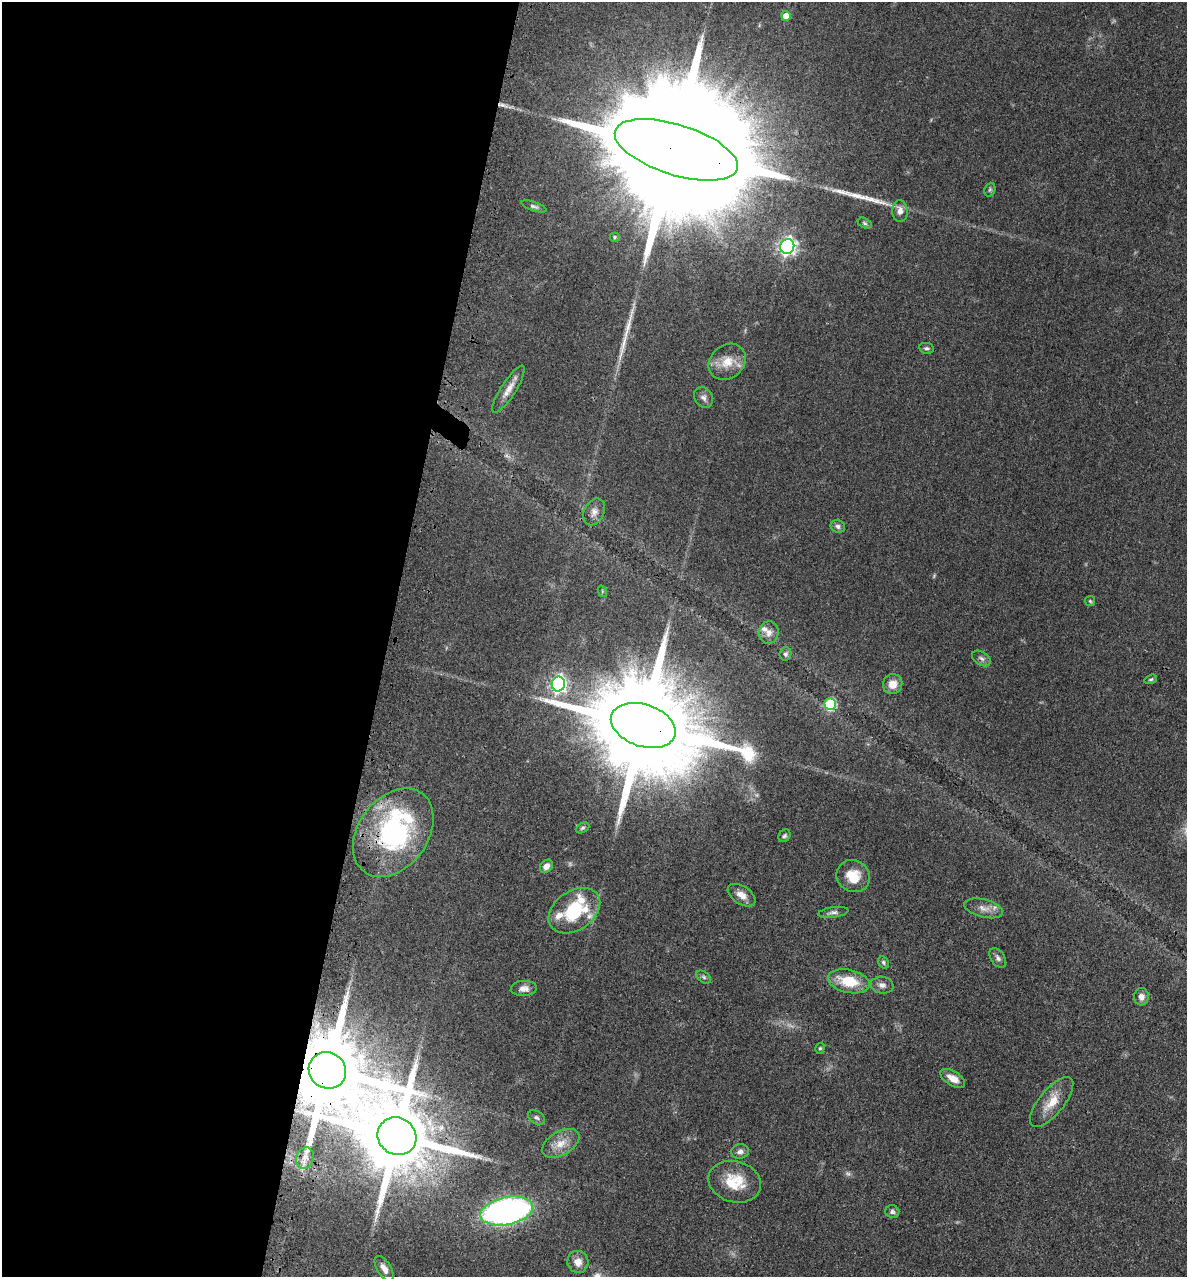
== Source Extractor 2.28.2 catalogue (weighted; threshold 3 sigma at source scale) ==
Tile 5 of 4 x 4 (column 1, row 2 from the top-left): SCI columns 319-1503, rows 2623-3897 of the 5260 x 5242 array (HDU 1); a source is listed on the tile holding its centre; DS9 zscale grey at full resolution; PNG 1189 x 1279 px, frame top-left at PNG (2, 2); each listed source drawn as its Kron ellipse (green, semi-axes under 4 px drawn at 4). Shown black and unused: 33% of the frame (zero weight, under 3 of 4 exposures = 7% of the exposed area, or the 3 px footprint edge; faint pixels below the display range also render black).
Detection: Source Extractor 2.28.2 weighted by HDU 2 'WHT'; one run over the whole footprint, this tile lists its part. Background 0.041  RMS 0.005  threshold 0.0223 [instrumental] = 3 sigma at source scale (4.5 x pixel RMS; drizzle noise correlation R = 1.50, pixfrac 1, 0.05/0.05 arcsec/px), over >= 5 px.
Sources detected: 65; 4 too faint to see at this stretch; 1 inside a brighter object's white glare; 2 long thin detections or spike segments (spike, bleed or trail) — neither listed nor drawn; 4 inside a brighter listed object's ellipse — not listed separately; the other 54 listed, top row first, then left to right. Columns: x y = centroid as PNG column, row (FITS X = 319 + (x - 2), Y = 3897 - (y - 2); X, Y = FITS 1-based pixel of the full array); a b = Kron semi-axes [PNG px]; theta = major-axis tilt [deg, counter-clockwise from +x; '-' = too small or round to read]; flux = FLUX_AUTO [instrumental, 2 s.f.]
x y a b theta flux
786 16 5 4 - 6.5
676 150 64 25 -17 50000
990 190 7 5 70 0.82
534 206 13 4 -18 1.3
900 211 11 8 -88 3.3
865 223 7 5 -28 0.86
614 237 5 5 - 0.68
787 246 7 7 - 180
926 348 7 5 -8 1
727 362 20 16 42 8.9
508 389 27 7 57 5
703 398 11 8 -57 2.2
594 512 14 10 65 3.2
838 526 7 6 - 1.4
602 591 6 3 -73 0.5
1090 601 5 5 - 0.66
769 632 11 9 83 3.1
785 654 7 6 - 1.2
981 658 10 6 -33 1.7
1151 679 6 4 19 0.76
558 684 7 6 - 150
893 684 10 9 - 5.5
830 704 6 5 - 45
643 725 33 21 -19 17000
582 828 7 4 27 0.89
393 833 49 34 53 79
784 836 7 5 56 1.1
546 866 7 6 - 3.2
853 876 17 15 -34 9.5
742 895 15 9 -33 4.4
984 908 20 9 -14 4.4
574 911 28 19 35 28
833 912 15 5 8 1.7
998 958 11 7 -55 1.7
883 962 6 5 - 0.91
704 977 8 5 -37 0.99
849 981 21 11 -12 14
882 985 11 8 -9 2.4
524 988 13 7 1 2.9
1141 997 8 7 - 2.4
820 1048 5 4 - 0.72
327 1070 19 18 - 8500
953 1078 14 7 -32 5
1052 1102 31 12 51 9.1
536 1117 9 6 -31 1.4
397 1136 20 18 -34 6400
561 1143 20 12 30 7
740 1151 9 7 9 1.9
305 1158 11 8 70 3
735 1182 27 20 -16 14
507 1211 27 13 11 180
892 1212 7 6 - 1.2
578 1262 11 10 - 4.8
384 1268 14 7 -57 3.1
Overlapping masked pixels (flux is a lower limit): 5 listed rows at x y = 676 150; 643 725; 393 833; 327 1070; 397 1136